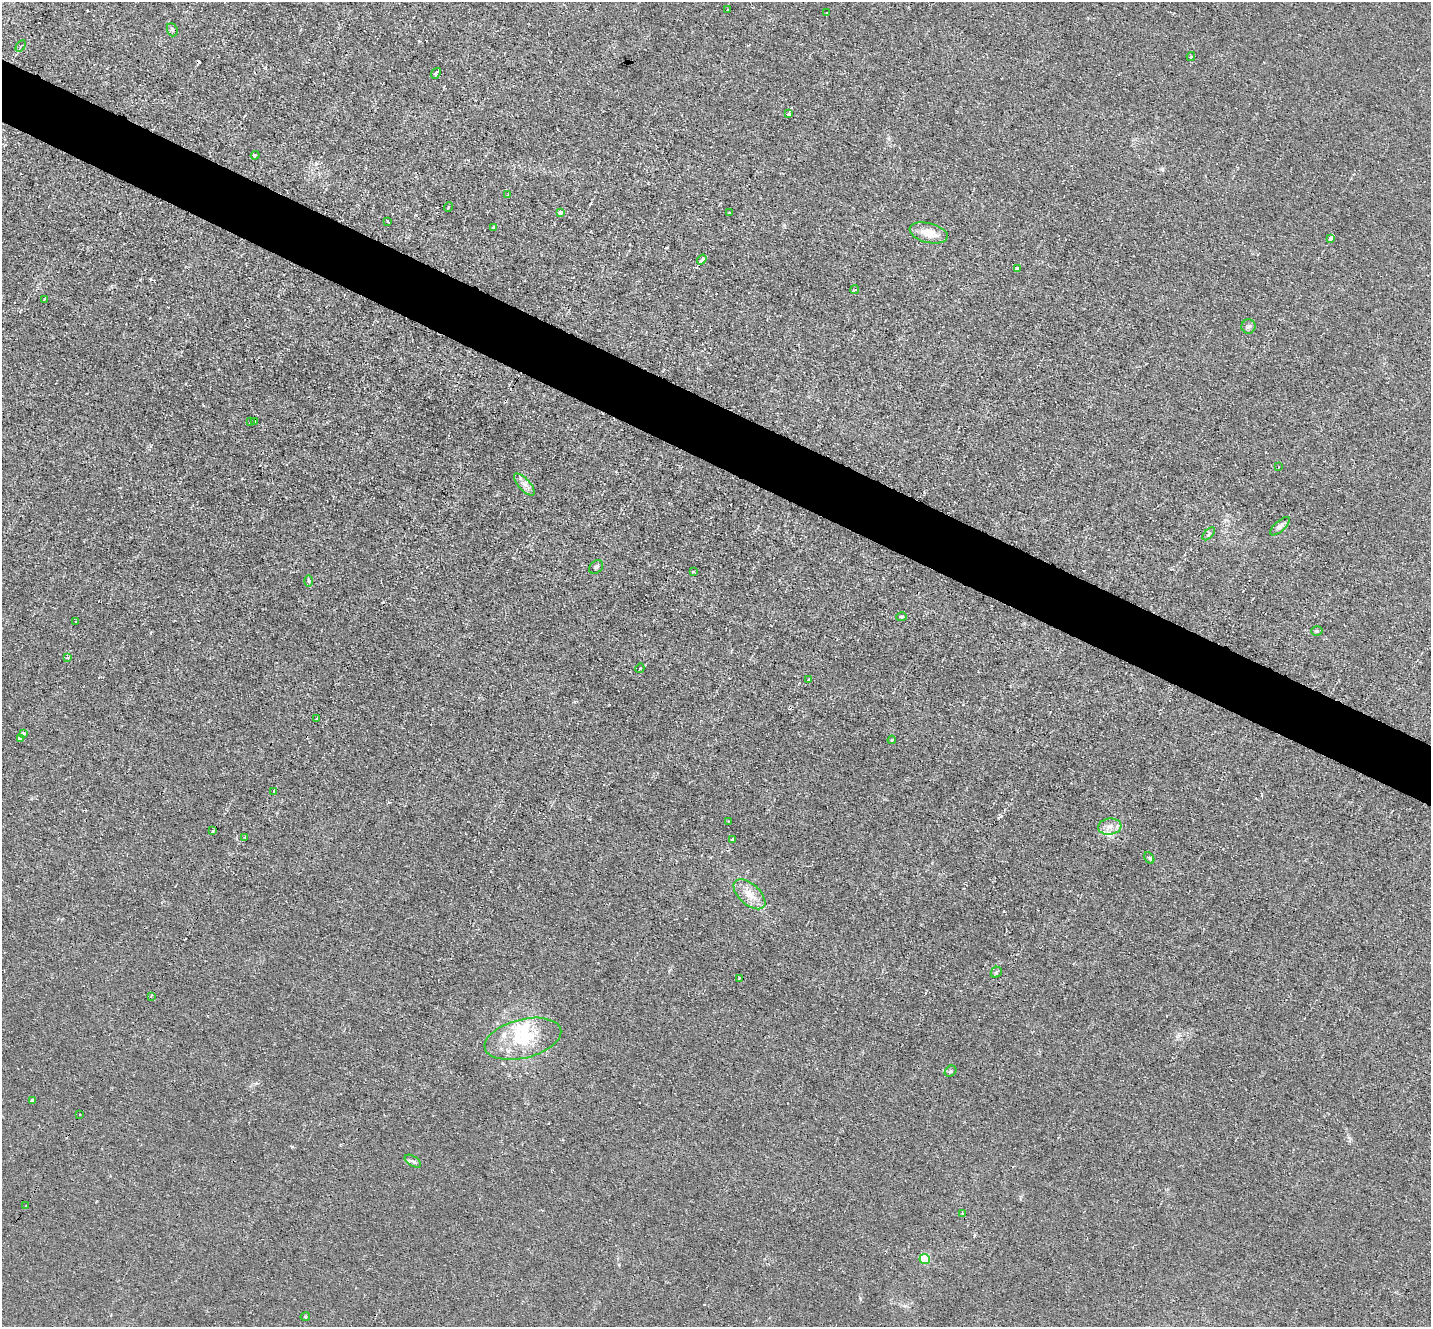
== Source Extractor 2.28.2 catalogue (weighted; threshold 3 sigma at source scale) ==
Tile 11 of 4 x 4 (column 3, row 3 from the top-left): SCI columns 2857-4285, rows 1606-2930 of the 5713 x 5726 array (HDU 1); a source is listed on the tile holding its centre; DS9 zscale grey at full resolution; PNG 1433 x 1329 px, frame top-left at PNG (2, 2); each listed source drawn as its Kron ellipse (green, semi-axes under 4 px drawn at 4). Shown black and unused: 5% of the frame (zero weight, under 2 of 3 exposures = <1% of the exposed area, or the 3 px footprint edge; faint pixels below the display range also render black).
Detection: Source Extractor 2.28.2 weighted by HDU 2 'WHT'; one run over the whole footprint, this tile lists its part. Background 0.0113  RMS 0.0047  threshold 0.021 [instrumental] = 3 sigma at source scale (4.5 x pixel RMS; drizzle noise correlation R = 1.50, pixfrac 1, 0.05/0.05 arcsec/px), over >= 5 px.
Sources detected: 69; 1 inside a brighter object's white glare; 5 cosmic-ray / hot-pixel residue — neither listed nor drawn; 3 inside a brighter listed object's ellipse — not listed separately; the other 60 listed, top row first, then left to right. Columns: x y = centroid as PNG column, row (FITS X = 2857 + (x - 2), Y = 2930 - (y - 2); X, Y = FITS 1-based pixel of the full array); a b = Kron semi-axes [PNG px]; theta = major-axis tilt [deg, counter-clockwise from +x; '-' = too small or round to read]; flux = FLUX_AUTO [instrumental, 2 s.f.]
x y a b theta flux
728 10 3 3 - 1
827 13 3 3 - 0.45
172 30 7 5 -69 0.94
21 46 6 2 57 0.42
1191 57 4 4 - 0.9
436 73 6 3 52 3.4
789 114 4 3 - 1.8
255 155 4 3 - 0.62
508 195 3 3 - 0.44
448 207 5 3 - 0.39
560 212 4 4 - 2.2
729 213 3 2 - 0.88
388 221 4 2 - 0.53
493 227 3 3 - 2.1
929 233 19 9 -14 6.7
1331 238 4 3 - 150
702 260 5 4 - 3.3
1017 269 4 4 - 1.7
854 290 4 3 - 1.2
44 299 3 2 - 0.56
1249 326 7 7 - 1.3
255 421 3 3 - 0.46
250 422 3 2 - 0.45
1279 467 3 2 - 0.36
524 484 14 5 -48 2.5
1280 526 12 5 42 1.7
1209 534 8 3 46 0.77
596 567 8 6 44 1.2
693 572 3 2 - 0.56
309 581 6 3 -89 0.57
902 617 5 3 - 0.83
76 621 3 3 - 0.67
1317 631 5 5 - 0.73
68 658 3 3 - 0.63
640 668 5 4 - 0.81
809 680 3 3 - 2.2
317 719 3 3 - 0.81
23 733 3 3 - 1.1
20 739 4 3 - 8.3
892 740 4 3 - 0.46
273 791 3 3 - 2.4
729 821 3 3 - 0.93
1110 827 11 8 6 3.1
213 831 3 3 - 0.57
245 838 3 3 - 0.53
732 840 3 3 - 11
1149 858 6 4 -60 0.59
749 894 19 10 -42 6.1
996 972 6 5 - 0.8
739 978 3 2 - 1
151 996 3 2 - 0.44
523 1039 39 19 14 21
950 1071 6 5 - 0.75
32 1100 4 3 - 1.5
80 1115 3 2 - 0.47
413 1161 9 5 -32 1.1
26 1206 3 2 - 0.45
962 1213 4 2 - 0.41
925 1259 5 5 - 23
305 1317 5 4 - 0.53
Unlisted compact peaks at least as high as the median listed source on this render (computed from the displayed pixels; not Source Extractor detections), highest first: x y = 1001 816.